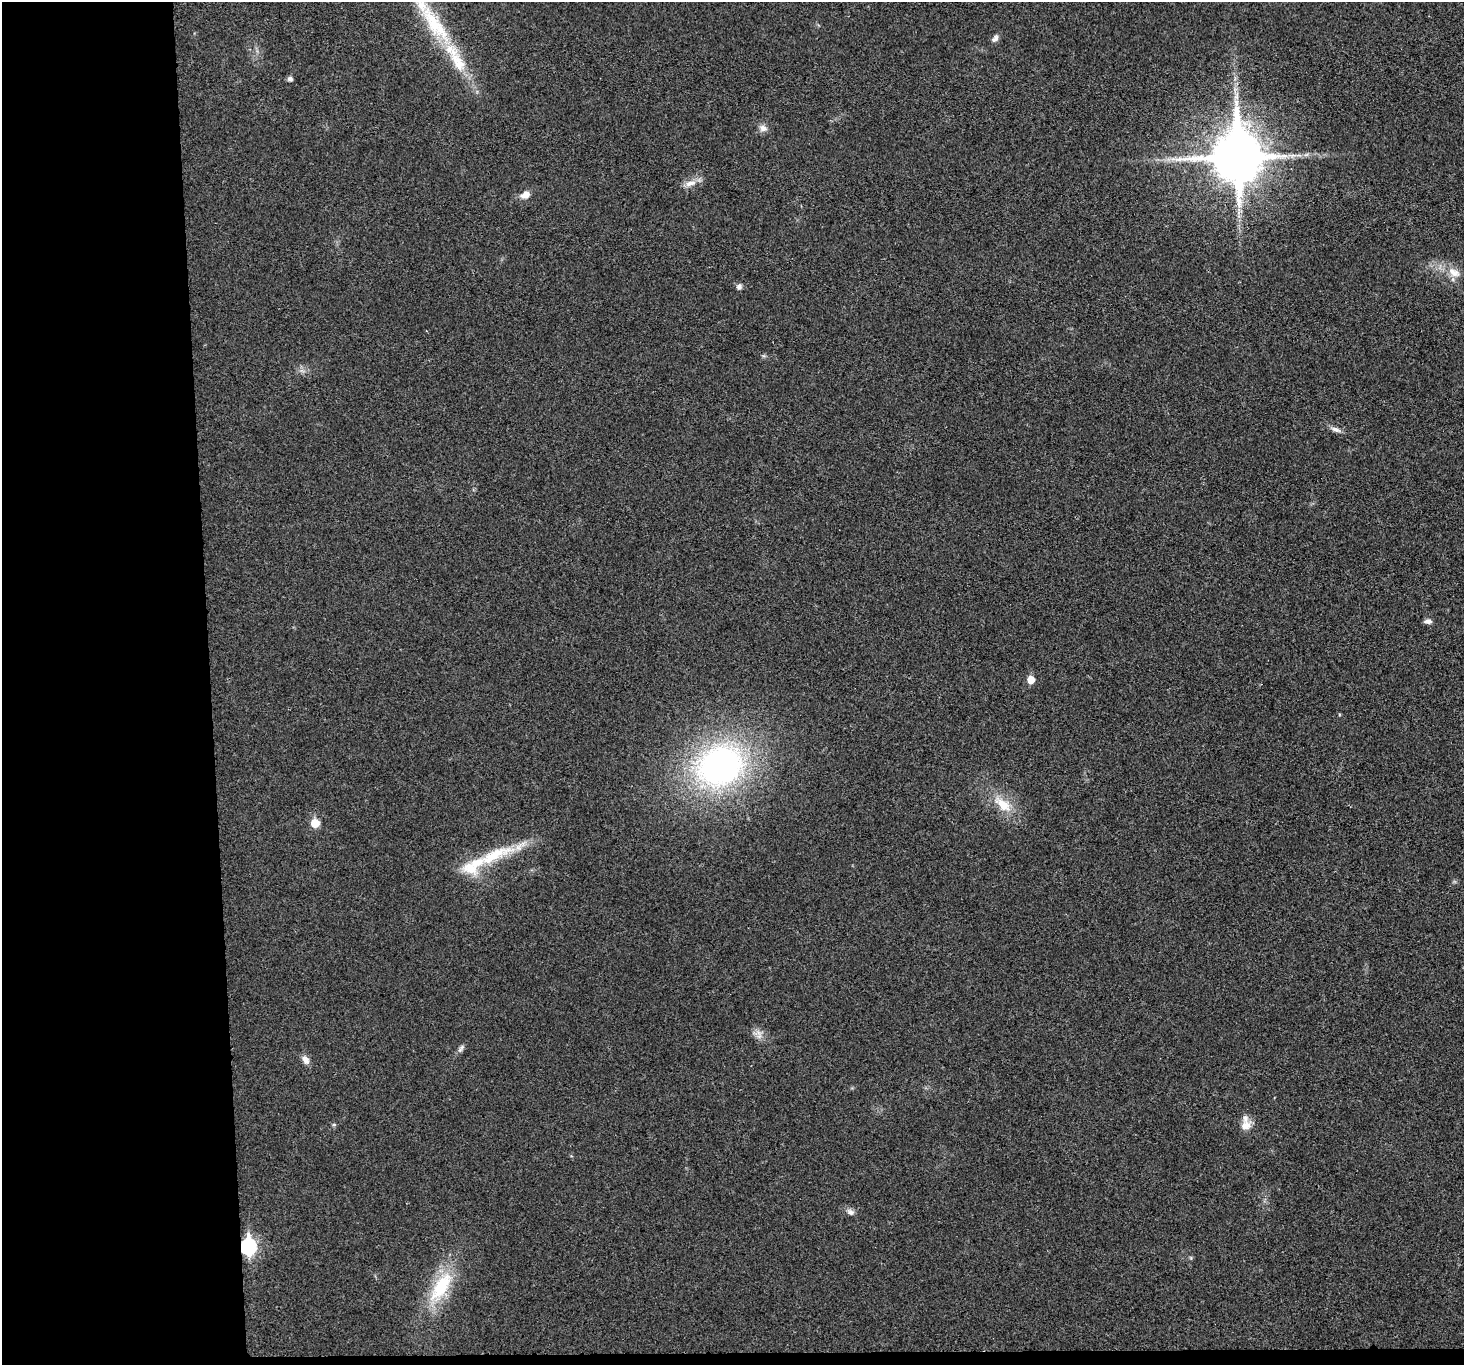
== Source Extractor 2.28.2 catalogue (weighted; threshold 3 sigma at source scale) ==
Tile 7 of 3 x 3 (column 1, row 3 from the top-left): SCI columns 2-1463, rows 131-1493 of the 4390 x 4370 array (HDU 1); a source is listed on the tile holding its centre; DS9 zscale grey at full resolution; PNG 1466 x 1367 px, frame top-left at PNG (2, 2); no overlay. Shown black and unused: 15% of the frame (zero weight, under 3 of 4 exposures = <1% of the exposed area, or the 3 px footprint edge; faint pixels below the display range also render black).
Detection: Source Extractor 2.28.2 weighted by HDU 2 'WHT'; one run over the whole footprint, this tile lists its part. Background 0.0201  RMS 0.0059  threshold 0.0266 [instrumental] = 3 sigma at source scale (4.5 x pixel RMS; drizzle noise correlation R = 1.50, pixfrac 1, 0.05/0.05 arcsec/px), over >= 5 px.
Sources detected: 25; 2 inside a brighter listed object's ellipse — not listed separately; the other 23 listed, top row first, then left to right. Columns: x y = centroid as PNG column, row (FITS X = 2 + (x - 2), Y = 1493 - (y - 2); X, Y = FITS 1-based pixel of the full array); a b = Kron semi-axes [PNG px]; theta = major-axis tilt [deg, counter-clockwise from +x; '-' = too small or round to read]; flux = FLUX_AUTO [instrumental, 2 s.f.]
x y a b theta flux
435 24 66 19 -55 42
995 39 12 6 49 2.2
290 79 5 5 - 2
1236 97 7 6 - 1.9
763 128 10 8 -8 3.1
1237 157 16 14 -88 3300
690 183 17 7 12 4.4
525 195 9 7 20 4.6
1454 272 19 10 -30 6.9
739 286 7 6 - 1.9
1336 429 14 6 -23 2.5
1428 621 10 5 5 2
1031 680 5 5 - 8.8
720 766 45 37 26 170
1003 805 25 13 -38 12
315 823 5 5 - 16
493 856 63 14 24 29
462 1047 9 6 48 1.6
305 1060 11 8 -59 3.4
1246 1124 19 11 -87 5.7
850 1212 11 7 -27 2.3
248 1246 8 7 - 110
441 1286 38 16 57 32
Overlapping masked pixels (flux is a lower limit): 2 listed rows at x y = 1237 157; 248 1246
Isophote crosses this tile's border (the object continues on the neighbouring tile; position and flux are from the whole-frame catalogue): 1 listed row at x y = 435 24